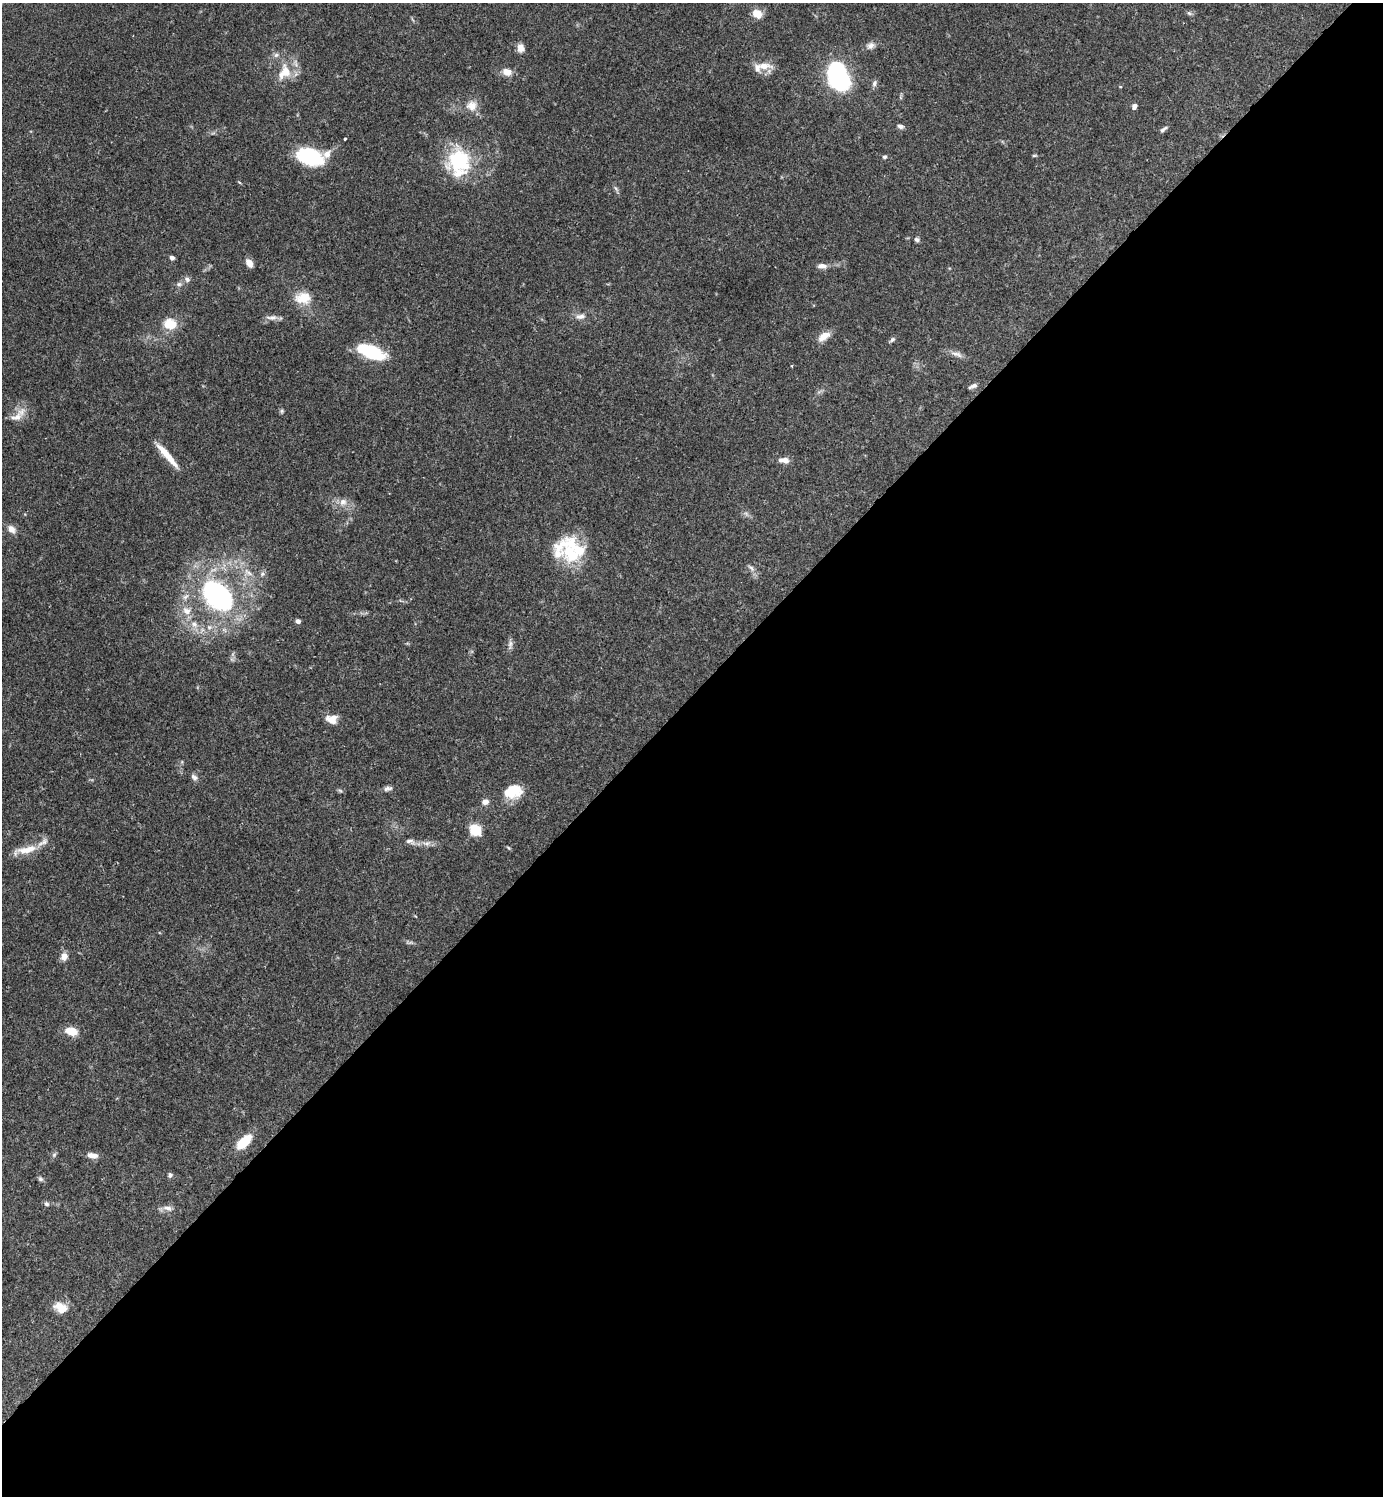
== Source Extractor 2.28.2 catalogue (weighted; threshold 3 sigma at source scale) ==
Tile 15 of 4 x 4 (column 3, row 4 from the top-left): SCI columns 3064-4444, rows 4-1497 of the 5985 x 5985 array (HDU 1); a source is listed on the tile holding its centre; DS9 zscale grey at full resolution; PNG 1385 x 1498 px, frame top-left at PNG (2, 3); no overlay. Shown black and unused: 54% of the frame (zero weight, under 3 of 4 exposures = <1% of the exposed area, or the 3 px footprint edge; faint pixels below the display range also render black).
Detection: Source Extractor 2.28.2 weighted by HDU 2 'WHT'; one run over the whole footprint, this tile lists its part. Background 0.153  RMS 0.0046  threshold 0.0206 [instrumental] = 3 sigma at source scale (4.5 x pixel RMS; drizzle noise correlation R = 1.50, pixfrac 1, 0.05/0.05 arcsec/px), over >= 5 px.
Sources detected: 79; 9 inside a brighter listed object's ellipse — not listed separately; the other 70 listed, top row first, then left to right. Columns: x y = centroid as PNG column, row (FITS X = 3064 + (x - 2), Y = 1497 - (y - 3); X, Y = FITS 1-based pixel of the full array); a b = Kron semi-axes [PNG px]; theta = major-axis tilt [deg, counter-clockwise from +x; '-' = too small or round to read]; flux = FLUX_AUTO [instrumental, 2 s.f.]
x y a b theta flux
1189 13 6 5 - 0.84
757 14 11 9 -31 5.3
871 45 11 9 36 2.4
521 48 10 8 -78 3
764 66 23 8 0 6
286 72 22 12 -70 7.8
507 72 9 7 -18 4.6
838 76 26 17 -74 64
874 83 9 6 72 1.5
1120 87 5 3 - 0.4
472 106 15 14 - 5
1134 106 6 5 - 1.8
900 126 7 5 -20 1.5
1163 129 11 4 39 1.2
345 139 3 3 - 0.7
1034 155 6 4 1 0.56
310 157 29 17 -17 28
884 157 5 5 - 0.88
459 161 31 29 -38 32
615 188 7 4 -69 0.91
917 239 7 5 -29 1.1
172 258 5 5 - 1.4
249 263 10 6 -58 3
822 266 12 6 -2 2.6
187 279 7 6 - 1.5
179 284 8 6 14 1.3
303 298 20 15 5 9.1
580 316 14 7 5 2.6
272 318 17 6 -2 2.4
170 324 15 12 -15 9.3
824 337 18 9 36 4.4
892 340 8 5 40 1.1
371 352 29 12 -21 24
957 354 18 6 -16 2.7
973 386 12 5 22 1.4
282 411 6 5 - 0.72
16 417 21 10 26 5.1
164 452 32 7 -50 7.6
784 460 12 6 -4 3.3
343 502 11 10 - 3.4
11 529 10 7 -41 3.4
570 553 33 23 -43 21
751 568 12 5 -41 1.6
262 574 6 6 - 1.1
218 596 37 24 -42 82
187 611 12 9 -32 4
298 621 5 5 - 1.3
194 624 10 8 -37 3.2
510 644 9 6 72 1.6
332 719 12 9 -8 5.3
194 777 10 7 -32 1.6
388 788 13 6 10 1.6
340 791 7 4 -20 0.69
512 791 21 14 12 12
485 802 9 7 22 2.1
475 830 12 11 - 9.8
410 841 13 7 -13 2.2
427 843 12 6 7 2.4
508 848 6 3 -45 0.53
27 849 31 9 11 7.7
64 956 10 8 75 3
71 1031 15 9 -13 6.2
244 1142 19 9 43 11
54 1155 6 6 - 0.84
92 1155 13 7 -8 3
170 1175 7 6 - 0.99
40 1179 8 5 -41 1
47 1204 7 6 - 0.99
168 1208 14 7 -13 2.5
60 1307 18 13 -27 6.1